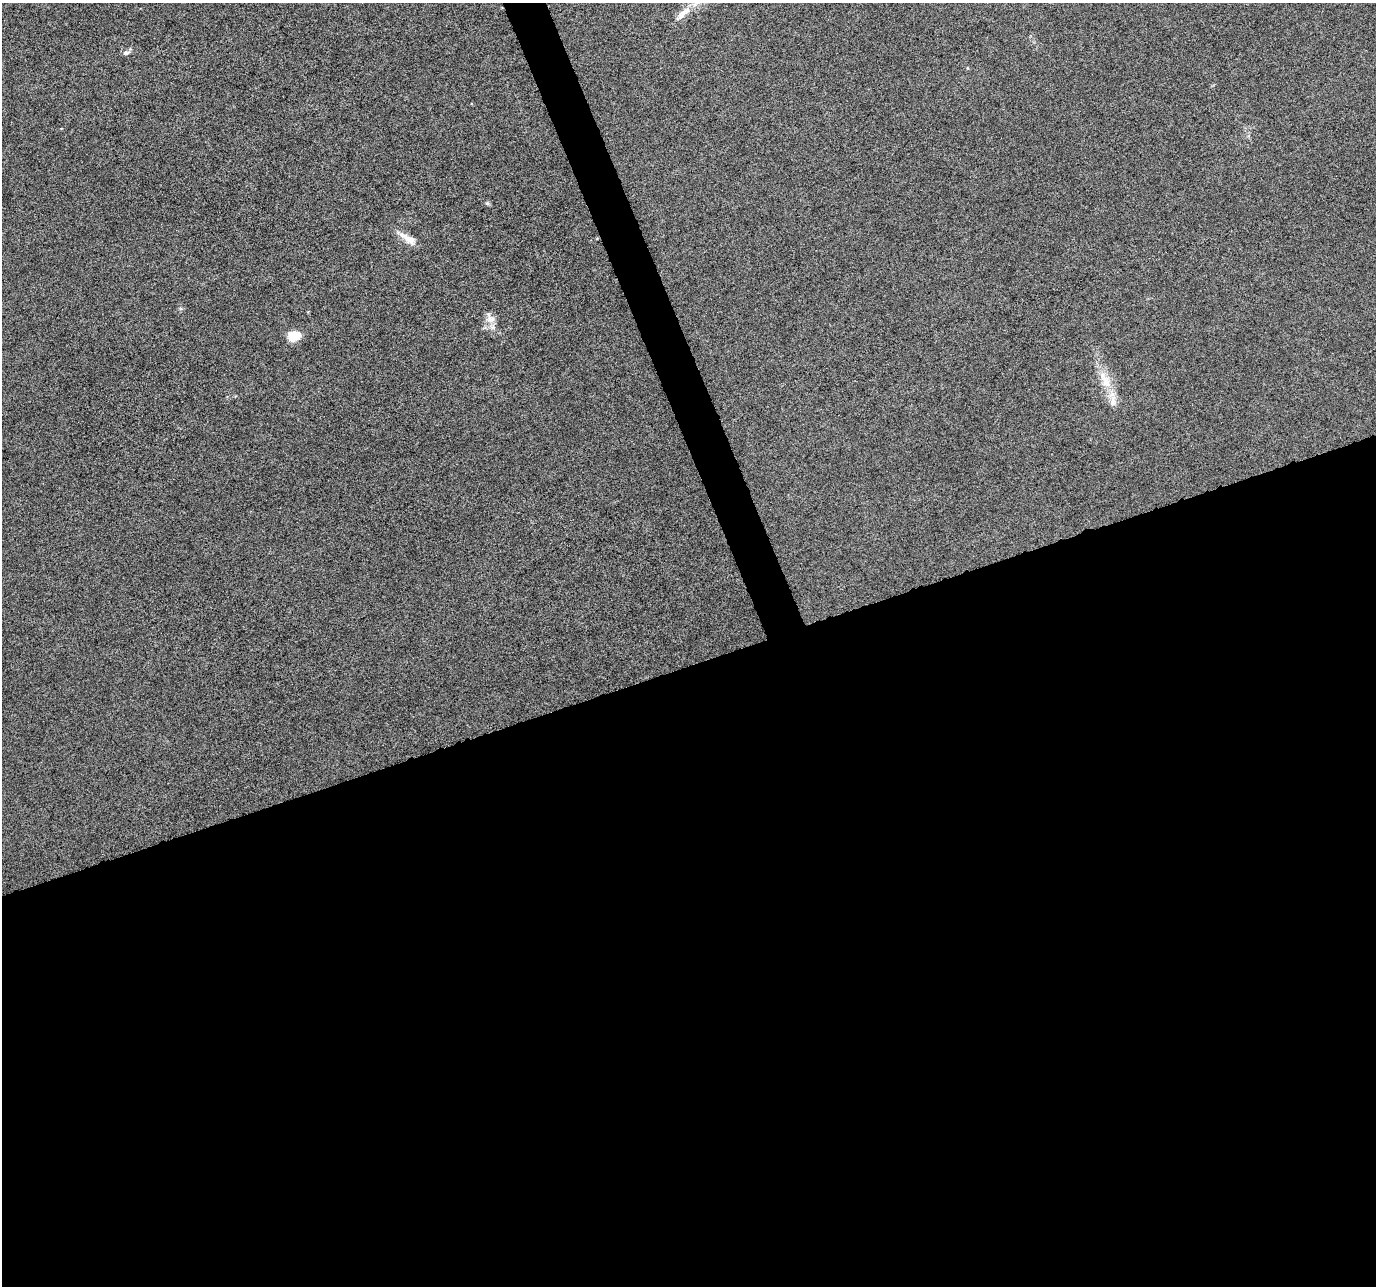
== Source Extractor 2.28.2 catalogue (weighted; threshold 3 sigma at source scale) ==
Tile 15 of 4 x 4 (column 3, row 4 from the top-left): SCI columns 2752-4125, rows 129-1412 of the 5500 x 5339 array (HDU 1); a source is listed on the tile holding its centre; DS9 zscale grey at full resolution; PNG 1378 x 1288 px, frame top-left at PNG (2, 3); no overlay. Shown black and unused: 50% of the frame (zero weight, under 10 of 20 exposures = <1% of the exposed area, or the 3 px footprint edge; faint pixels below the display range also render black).
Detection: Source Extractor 2.28.2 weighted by HDU 2 'WHT'; one run over the whole footprint, this tile lists its part. Background -6.09e-04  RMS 0.0017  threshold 0.00681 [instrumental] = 3 sigma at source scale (4.09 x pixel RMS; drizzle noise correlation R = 1.36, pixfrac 0.8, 0.0396/0.0396 arcsec/px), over >= 5 px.
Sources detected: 9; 1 inside a brighter listed object's ellipse — not listed separately; the other 8 listed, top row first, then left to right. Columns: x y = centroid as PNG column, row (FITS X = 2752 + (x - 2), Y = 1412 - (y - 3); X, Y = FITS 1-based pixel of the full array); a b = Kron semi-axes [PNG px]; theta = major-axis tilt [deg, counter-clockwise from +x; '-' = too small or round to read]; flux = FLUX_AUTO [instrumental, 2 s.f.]
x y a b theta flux
681 14 13 9 51 1.1
126 53 8 6 14 0.53
487 203 6 5 - 0.25
409 240 20 9 -33 1.8
490 318 19 10 -59 1.3
294 335 13 10 4 2.5
1103 377 19 10 -58 2.2
1113 401 21 9 -90 1.6